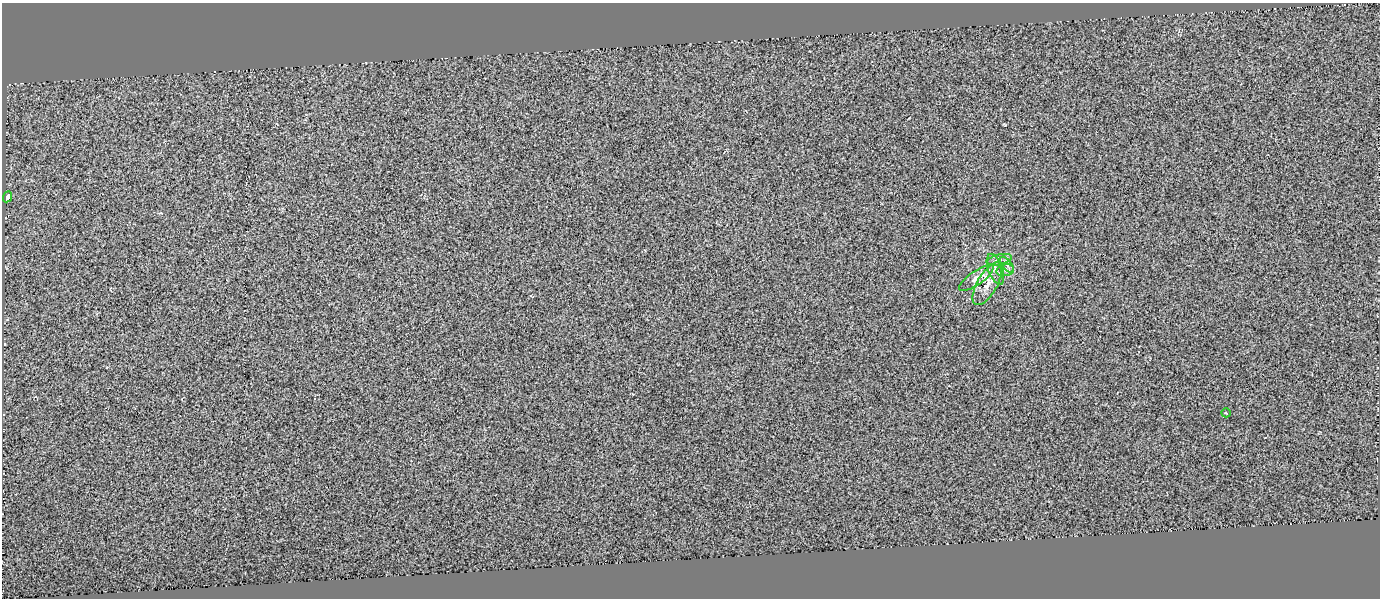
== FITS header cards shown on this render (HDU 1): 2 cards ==
NAXIS1  =                 1378
NAXIS2  =                  596

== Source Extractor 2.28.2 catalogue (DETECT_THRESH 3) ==
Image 1378 x 596 px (HDU 1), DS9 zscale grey, 1 PNG px = 1 image px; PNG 1382 x 600 px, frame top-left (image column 1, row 596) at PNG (2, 3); each listed source drawn as its Kron ellipse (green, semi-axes under 4 px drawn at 4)
Background 0.0655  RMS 1.4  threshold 4.27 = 3 sigma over >= 5 px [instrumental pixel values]
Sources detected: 8; all 8 listed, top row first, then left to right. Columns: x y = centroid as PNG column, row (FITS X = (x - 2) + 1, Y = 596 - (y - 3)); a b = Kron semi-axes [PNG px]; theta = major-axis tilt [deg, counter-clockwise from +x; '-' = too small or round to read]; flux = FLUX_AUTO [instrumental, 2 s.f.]
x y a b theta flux
7 197 6 3 64 3100
999 260 12 5 13 410
1007 265 9 4 -54 280
995 269 16 7 -69 620
1005 270 9 6 11 310
976 278 20 7 35 740
987 284 24 10 60 1200
1226 413 5 2 - 68